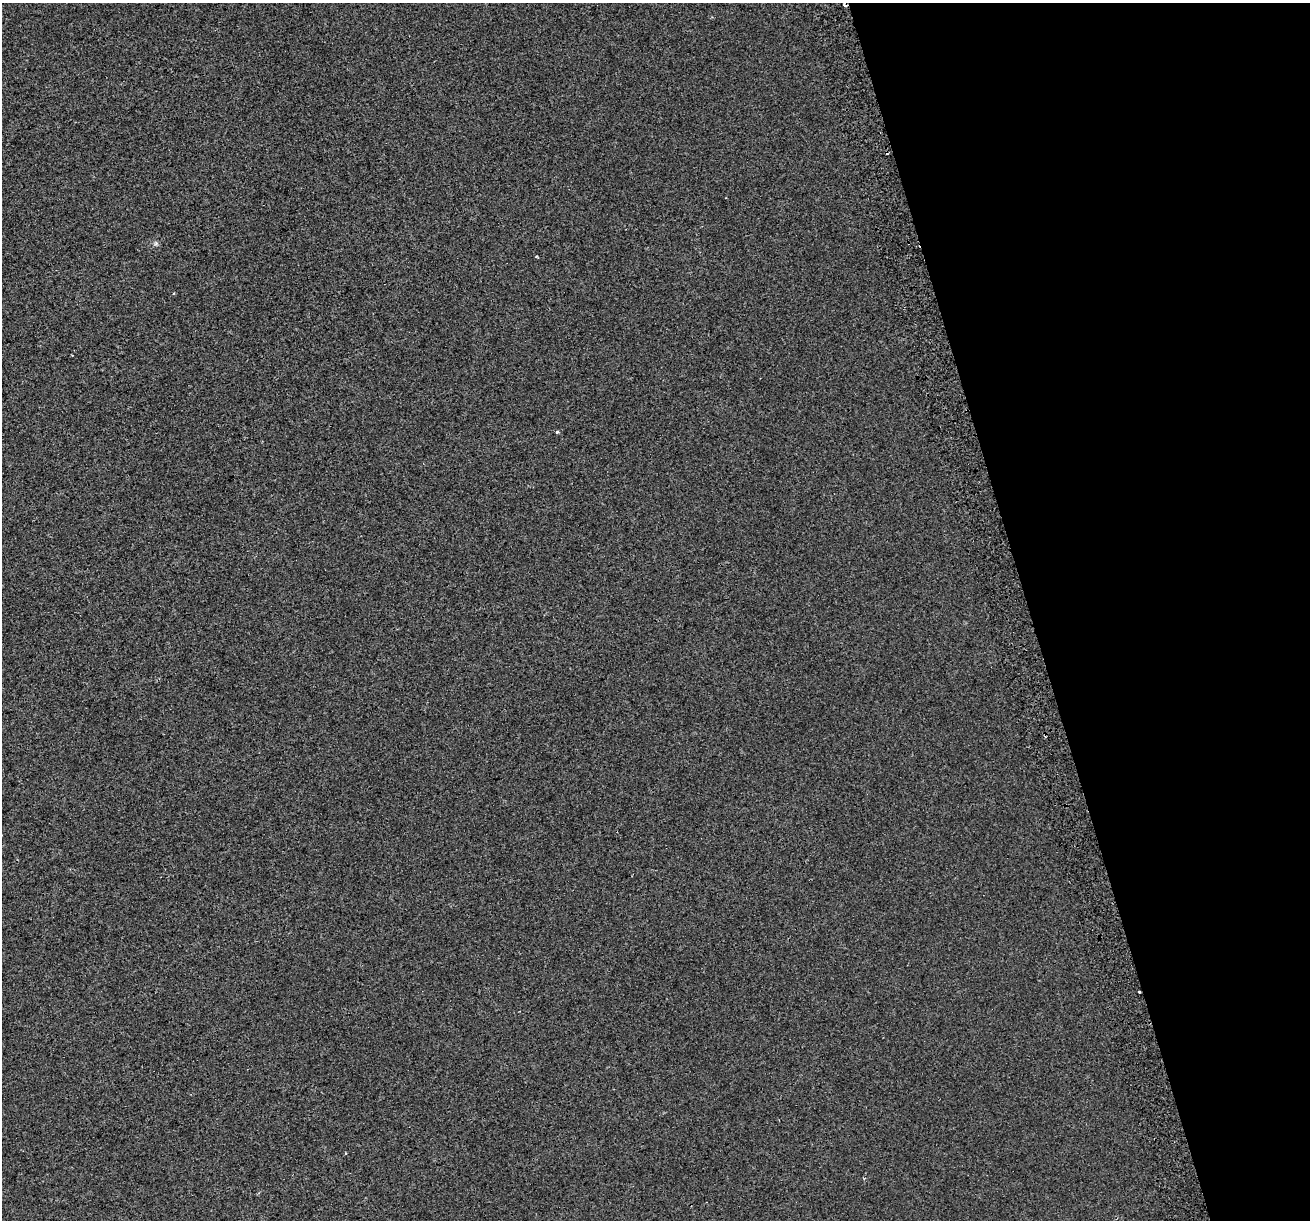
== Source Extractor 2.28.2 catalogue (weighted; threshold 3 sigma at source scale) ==
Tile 12 of 4 x 4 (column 4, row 3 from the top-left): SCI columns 3965-5272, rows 1340-2557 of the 5314 x 5062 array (HDU 1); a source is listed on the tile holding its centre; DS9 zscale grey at full resolution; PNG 1312 x 1222 px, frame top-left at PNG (2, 3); no overlay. Shown black and unused: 21% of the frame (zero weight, under 2 of 3 exposures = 2% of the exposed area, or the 3 px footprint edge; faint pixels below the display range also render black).
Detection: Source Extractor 2.28.2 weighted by HDU 2 'WHT'; one run over the whole footprint, this tile lists its part. Background 7.35e-04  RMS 0.0073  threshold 0.0327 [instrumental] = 3 sigma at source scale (4.5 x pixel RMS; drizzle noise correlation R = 1.50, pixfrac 1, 0.0396/0.0396 arcsec/px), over >= 5 px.
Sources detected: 8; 3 cosmic-ray / hot-pixel residue — not listed; the other 5 listed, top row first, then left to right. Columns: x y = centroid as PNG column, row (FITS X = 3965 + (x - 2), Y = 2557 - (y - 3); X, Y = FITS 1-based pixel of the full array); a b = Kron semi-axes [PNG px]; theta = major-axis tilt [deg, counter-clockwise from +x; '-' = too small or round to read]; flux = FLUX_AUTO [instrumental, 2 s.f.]
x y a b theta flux
537 256 4 3 - 0.62
72 355 3 2 - 0.5
557 432 5 3 - 0.8
1139 992 3 2 - 2.2
345 1154 3 2 - 0.71
Overlapping masked pixels (flux is a lower limit): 1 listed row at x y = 1139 992